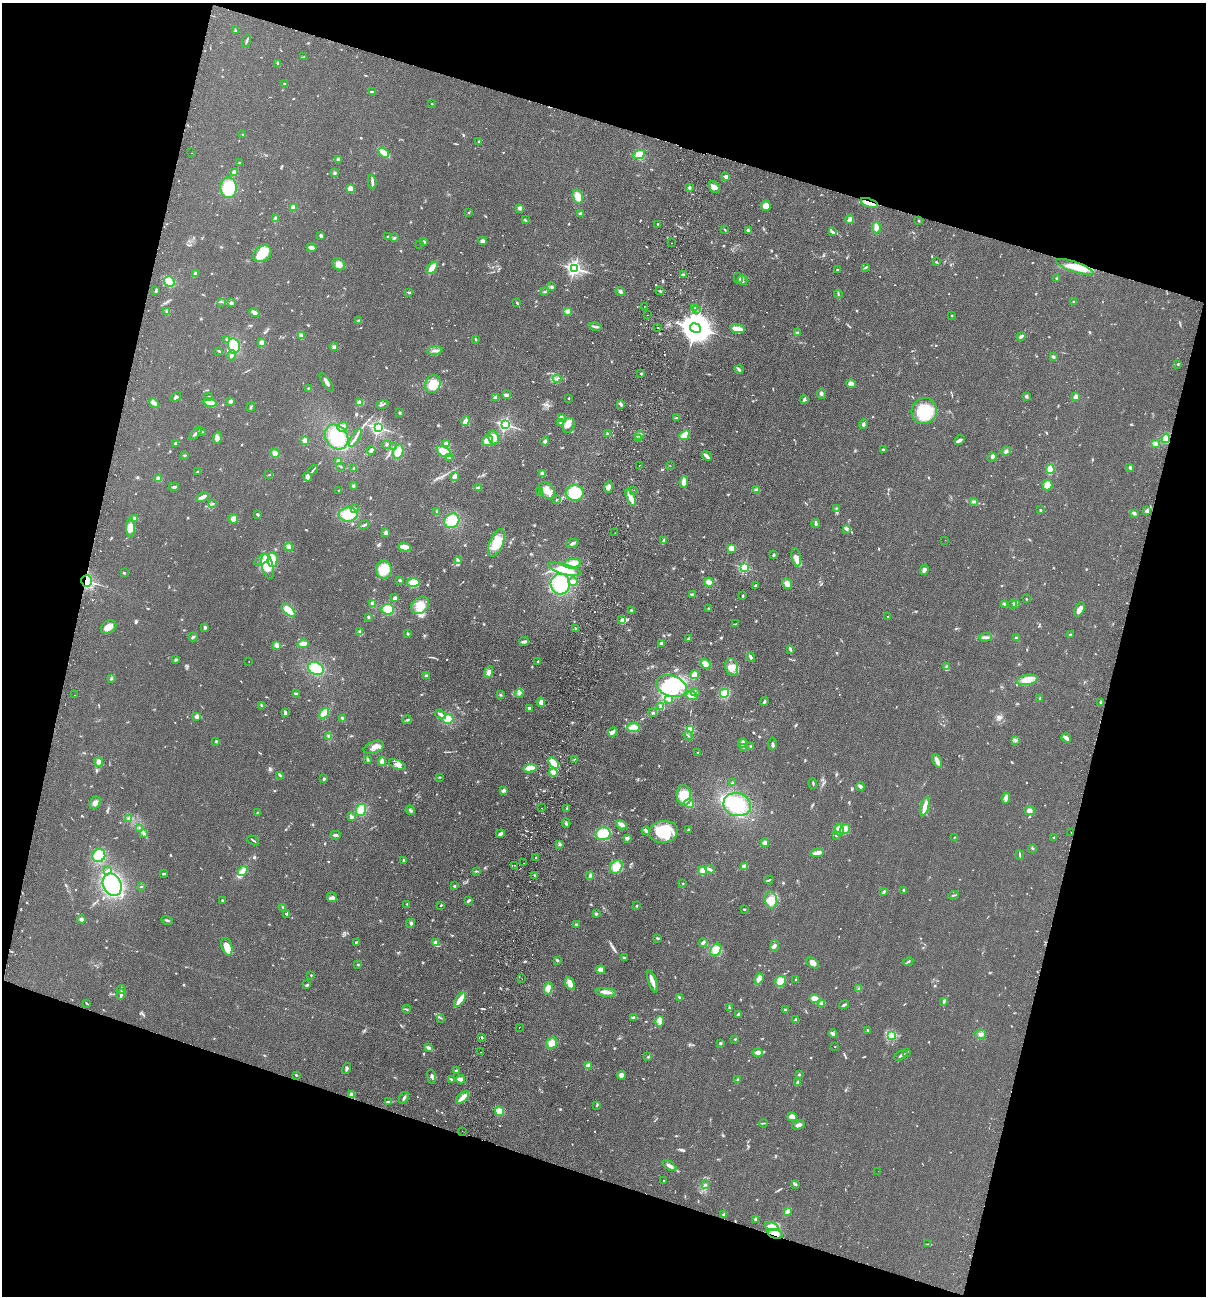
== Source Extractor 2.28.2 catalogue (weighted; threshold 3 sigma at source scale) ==
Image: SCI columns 310-5122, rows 19-5193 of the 5308 x 5212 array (HDU 1 of 3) = the unmasked area's bounding box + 8 px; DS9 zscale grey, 4 x 4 block average (1 PNG px = mean of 4 x 4 image px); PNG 1208 x 1298 px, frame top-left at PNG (2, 3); each listed source drawn as its Kron ellipse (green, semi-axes under 4 px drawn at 4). Shown black and unused: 34% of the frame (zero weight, under 2 of 3 exposures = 3% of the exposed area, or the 3 px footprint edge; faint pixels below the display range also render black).
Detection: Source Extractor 2.28.2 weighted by HDU 2 'WHT'. Background 0.0596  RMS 0.0088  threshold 0.0398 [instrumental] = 3 sigma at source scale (4.5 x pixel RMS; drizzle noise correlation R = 1.50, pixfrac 1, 0.05/0.05 arcsec/px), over >= 5 px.
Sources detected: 1082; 7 too faint to see at this stretch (4 x 4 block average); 7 inside a brighter object's white glare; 37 cosmic-ray / hot-pixel residue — neither listed nor drawn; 13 coinciding with a brighter row at this scale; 61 inside a brighter listed object's ellipse — not listed separately; of the other 957, all 500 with FLUX_AUTO >= 4.1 (the completeness limit of this list) listed and drawn (457 fainter detections not listed), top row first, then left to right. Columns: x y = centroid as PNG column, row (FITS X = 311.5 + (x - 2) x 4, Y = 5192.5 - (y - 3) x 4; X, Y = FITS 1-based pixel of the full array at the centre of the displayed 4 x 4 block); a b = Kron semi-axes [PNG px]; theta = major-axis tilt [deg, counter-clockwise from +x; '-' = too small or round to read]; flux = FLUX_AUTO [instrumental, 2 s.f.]
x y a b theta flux
235 31 3 3 - 6.1
247 41 6 2 74 8.7
304 57 3 2 - 6.3
278 63 3 2 - 10
285 84 2 2 - 5.5
373 92 3 2 - 4.4
432 104 2 2 - 4.9
243 134 2 2 - 6.4
479 141 2 2 - 5.4
191 153 2 2 - 11
384 153 6 3 -35 57
639 154 6 4 25 46
338 159 4 3 - 13
240 163 3 2 - 8.1
234 172 4 3 - 19
334 173 3 3 - 6.8
726 177 2 2 - 79
372 182 7 3 -82 14
714 187 6 4 -53 23
229 188 10 8 -86 160
689 188 2 2 - 52
350 189 4 3 - 41
578 197 7 5 -75 53
869 203 9 3 -22 37
766 206 5 5 - 49
293 207 2 2 - 190
520 208 3 3 - 13
468 212 3 2 - 4.4
581 214 3 2 - 22
275 218 4 3 - 12
850 219 5 2 - 26
525 220 3 2 - 6.5
918 221 2 2 - 9.7
658 224 2 2 - 10
876 228 5 3 - 43
725 230 3 2 - 4.1
748 230 3 2 - 9.1
833 232 4 3 - 7.8
321 236 4 3 - 10
388 237 3 2 - 7.1
394 238 3 2 - 8.5
482 241 4 3 - 17
424 242 3 2 - 8.8
672 243 2 2 - 5.3
419 244 2 2 - 9.5
311 248 5 3 - 22
262 254 10 7 35 120
936 262 3 2 - 5.1
339 264 7 5 -47 33
866 267 2 2 - 4.7
1075 267 20 5 -18 100
432 268 7 4 48 49
574 268 2 2 - 1700
837 270 2 2 - 4.6
195 274 4 3 - 11
684 274 4 2 - 11
738 278 5 2 - 6.4
1057 278 2 2 - 8.4
743 280 5 4 - 18
169 282 5 4 - 110
551 287 2 2 - 44
156 290 4 2 - 6.1
620 291 4 3 - 13
660 291 4 2 - 6.9
409 292 3 2 - 6.9
545 292 3 2 - 4.6
838 294 4 2 - 6
222 302 3 2 - 4.8
1074 302 3 2 - 6.9
231 303 3 3 - 9.4
517 303 4 2 - 5.7
644 306 2 2 - 4.5
694 307 4 2 - 11
696 310 3 2 - 6.3
167 311 2 2 - 60
567 312 4 3 - 10
254 313 5 2 - 21
647 315 2 2 - 4.4
952 316 2 2 - 4.1
359 321 3 2 - 12
595 327 6 2 -12 14
658 328 2 2 - 20
695 328 5 4 - 11000
737 329 7 3 -12 68
797 333 3 2 - 7.4
301 336 4 3 - 17
1021 336 5 3 - 12
476 339 3 2 - 4.1
227 340 3 3 - 7.7
262 342 3 3 - 15
234 346 8 6 -77 83
334 347 4 3 - 14
219 351 3 2 - 6.8
435 351 8 3 5 17
232 355 5 3 - 13
1053 357 3 3 - 8.9
1178 364 2 2 - 9.5
739 369 4 3 - 8.6
641 373 2 2 - 9.9
557 379 4 2 - 6.5
327 382 11 2 -58 20
433 384 9 7 63 100
851 384 5 3 - 29
309 389 3 2 - 4.8
822 394 5 3 - 9.5
506 395 4 3 - 13
1027 396 2 2 - 29
176 397 6 3 35 11
208 397 4 3 - 7
1076 397 2 2 - 140
495 398 4 3 - 13
569 398 2 2 - 4.2
804 399 4 3 - 10
230 401 3 2 - 15
210 402 7 3 -14 47
154 403 5 3 - 26
360 403 4 3 - 34
621 404 4 3 - 10
382 405 6 2 20 8.9
251 407 5 2 - 6.5
924 411 13 12 - 230
399 413 3 2 - 7.2
561 417 3 3 - 12
677 418 4 2 - 7.7
465 421 4 3 - 34
561 422 3 3 - 16
864 424 5 3 - 10
505 425 2 2 - 1200
569 425 7 6 - 24
342 427 5 5 - 26
378 428 2 2 - 1400
201 431 4 2 - 6.6
196 433 8 2 50 12
608 434 3 3 - 8.1
640 435 5 3 - 17
684 435 5 3 - 75
336 437 13 10 -51 200
217 438 6 3 75 16
355 438 10 2 60 18
493 438 7 5 -75 53
1166 438 4 4 - 47
638 439 3 2 - 6.1
305 440 2 2 - 170
960 440 5 3 - 19
488 441 5 5 - 36
545 441 4 3 - 9.7
175 443 2 2 - 33
386 444 3 2 - 6.5
446 444 4 3 - 19
1155 444 4 3 - 26
393 447 2 2 - 4.9
884 449 3 2 - 4.8
371 450 4 2 - 21
1006 451 5 3 - 13
398 452 7 5 77 65
444 452 8 4 -27 77
275 454 5 3 - 34
185 455 3 2 - 5.8
707 456 5 2 - 23
992 457 5 3 - 11
449 458 3 2 - 4.1
338 462 4 2 - 25
640 465 2 2 - 6.5
670 466 2 2 - 4.4
341 467 3 2 - 6.1
354 468 2 2 - 5.7
1130 468 4 2 - 10
1050 469 5 3 - 100
313 470 5 2 - 7.5
198 471 3 2 - 6.1
542 474 3 3 - 18
269 475 4 2 - 4.1
307 477 5 3 - 17
455 477 4 3 - 25
159 479 4 3 - 23
684 482 6 3 82 31
1047 485 5 5 - 42
353 486 3 2 - 6.5
174 487 5 2 - 9.4
608 487 6 4 73 25
478 488 4 2 - 5.4
339 490 2 2 - 4.4
634 490 2 2 - 6
756 490 4 3 - 13
547 491 9 7 -52 49
540 492 3 2 - 5.2
575 493 9 7 -2 200
202 497 6 2 24 36
631 497 9 2 -67 73
556 500 2 2 - 4.5
974 502 3 2 - 5.8
213 504 3 2 - 5
837 508 3 2 - 4.3
354 509 3 2 - 5.9
1040 510 2 2 - 8.8
1147 511 2 2 - 68
437 512 3 2 - 6.6
1134 513 3 2 - 14
257 514 3 2 - 9.1
348 515 9 7 4 110
135 518 3 3 - 17
233 519 5 4 - 26
452 521 8 6 42 130
816 524 4 2 - 16
364 525 5 2 - 12
130 528 9 4 -89 45
846 529 4 3 - 11
386 533 3 3 - 14
615 533 2 2 - 8.5
945 540 2 2 - 6
664 541 4 3 - 9.9
496 543 14 7 67 110
572 543 6 3 21 11
289 547 4 4 - 26
405 547 6 3 -9 63
732 548 4 3 - 47
774 555 3 2 - 7.6
796 557 9 4 -80 31
261 560 8 3 30 22
273 560 7 5 89 59
458 560 3 2 - 6.2
572 564 8 4 11 69
268 566 13 5 -76 78
744 568 2 2 - 660
384 570 9 7 -87 82
565 570 17 5 -15 130
924 570 5 3 - 12
124 573 3 2 - 5.3
400 580 2 2 - 36
86 581 5 5 - 120
413 582 6 4 -4 44
573 582 4 3 - 19
709 582 5 3 - 31
560 584 10 9 - 190
787 584 5 5 - 31
756 585 3 2 - 7.8
692 595 3 2 - 16
743 596 3 2 - 8.9
395 598 3 2 - 17
1026 599 2 2 - 7.9
1015 603 2 2 - 4.7
372 604 4 3 - 22
1005 604 4 3 - 13
1012 604 5 2 - 6.5
420 605 10 7 41 63
388 609 6 5 - 76
708 609 2 2 - 7.8
1079 609 7 4 64 37
288 610 8 4 -44 72
631 610 3 2 - 5.7
887 616 2 2 - 6.9
368 617 3 3 - 5.7
622 620 4 3 - 13
736 624 4 2 - 5.1
109 627 8 6 28 41
205 627 4 3 - 8.7
576 629 3 2 - 9.9
359 631 3 3 - 6.5
408 634 2 2 - 6.8
1070 634 2 2 - 18
193 637 4 2 - 8.5
986 637 6 3 3 14
689 638 2 2 - 5.6
1016 638 3 2 - 5.3
524 641 5 2 - 15
661 643 3 3 - 12
303 644 5 2 - 46
277 645 4 3 - 21
790 649 4 2 - 10
750 657 5 2 - 12
176 659 2 2 - 4.2
538 661 2 2 - 6.4
249 662 2 2 - 4.3
706 664 5 3 - 40
732 667 9 6 -74 45
947 667 4 2 - 9.7
316 669 8 6 -28 120
489 672 6 4 66 18
695 675 4 4 - 43
426 676 4 3 - 7.8
111 679 3 2 - 4.9
1027 680 11 5 10 54
671 686 16 10 -19 160
695 692 4 2 - 9.7
724 693 4 4 - 92
296 694 4 2 - 14
519 694 4 3 - 11
75 695 2 2 - 5.1
500 695 3 2 - 5.5
692 696 6 4 -21 35
668 699 3 3 - 11
1040 699 3 2 - 5.5
541 702 5 3 - 27
764 702 4 2 - 7.3
1101 702 3 2 - 6.6
262 705 4 2 - 8.2
661 707 3 3 - 8.1
529 708 3 3 - 14
285 713 4 3 - 8.9
324 713 6 3 53 79
653 713 4 2 - 5.6
441 714 6 2 -34 22
196 716 2 2 - 91
343 718 4 2 - 12
448 719 5 5 - 60
407 720 4 2 - 7.1
633 728 6 4 7 48
690 729 2 2 - 380
613 732 5 3 - 17
329 736 4 2 - 7
688 736 5 2 - 5.8
1066 738 5 2 - 30
1015 740 4 2 - 6.1
216 742 3 2 - 6.8
743 743 5 2 - 37
772 744 6 2 88 12
751 746 3 2 - 4.9
374 747 11 5 19 36
743 747 3 2 - 7.3
698 753 2 2 - 6.6
367 759 3 2 - 8.1
575 759 2 2 - 7.1
382 761 4 3 - 31
937 761 7 3 -64 31
99 762 4 3 - 33
553 763 6 4 -48 55
398 765 9 3 -23 23
530 768 6 4 9 51
553 772 4 3 - 27
280 775 4 2 - 9.4
439 777 2 2 - 5.6
324 779 3 3 - 6.2
732 783 2 2 - 8.3
813 783 5 2 - 5.7
861 786 4 3 - 17
503 790 3 3 - 15
684 795 10 7 -85 100
1006 798 5 3 - 32
95 803 6 5 - 30
689 804 5 3 - 32
737 805 14 11 -18 210
925 807 10 2 76 65
542 808 2 2 - 4.6
566 809 3 2 - 4.2
361 810 6 5 - 76
410 810 5 3 - 8.9
1030 810 5 4 - 16
257 813 4 2 - 4.7
351 817 4 3 - 15
129 818 2 2 - 4.3
566 823 4 2 - 7.6
621 825 6 3 -31 29
140 828 2 2 - 4.2
845 829 5 4 - 40
688 830 3 2 - 9.3
839 830 6 4 -83 35
646 831 4 3 - 13
664 832 14 11 9 220
1071 832 2 2 - 5.1
144 833 4 2 - 8.4
500 834 4 2 - 23
603 834 7 6 - 120
335 835 5 2 - 9.4
836 835 2 2 - 9.5
1054 837 2 2 - 14
627 838 2 2 - 24
954 838 3 2 - 4.2
253 840 6 2 -29 5.4
765 843 4 4 - 23
560 844 3 2 - 6.1
1032 848 3 2 - 5.3
817 853 6 3 10 37
99 855 7 6 - 140
1020 855 5 2 - 9.3
536 857 2 2 - 4.8
404 860 3 2 - 4.4
524 863 2 2 - 6.1
514 865 2 2 - 4.8
616 867 7 5 57 70
744 867 4 3 - 24
710 869 4 3 - 12
108 870 3 2 - 6.4
243 871 5 3 - 49
476 871 3 2 - 4.7
703 871 4 3 - 36
163 874 3 2 - 5.4
534 875 2 2 - 4.7
590 876 4 3 - 9.8
769 880 4 2 - 4.7
683 883 2 2 - 4.4
112 885 11 9 -64 650
454 886 2 2 - 30
141 887 2 2 - 4.6
904 890 2 2 - 7.4
884 892 4 2 - 8.6
954 895 5 2 - 7.4
332 897 5 5 - 15
771 900 8 6 -79 44
223 901 3 2 - 4.7
468 901 4 2 - 9.1
407 904 2 2 - 5.3
441 905 2 2 - 7.4
637 906 2 2 - 8.1
283 907 3 2 - 4.5
744 909 3 2 - 5
287 914 3 3 - 5.6
596 914 3 3 - 7.9
81 919 4 3 - 11
167 920 6 2 -21 8.1
411 923 4 3 - 15
577 924 3 2 - 8.4
658 938 4 2 - 6.6
356 942 2 2 - 4.5
435 943 2 2 - 100
703 943 4 2 - 15
775 945 6 4 82 17
227 947 9 5 -74 68
716 950 7 5 55 54
624 958 2 2 - 9.6
557 960 4 2 - 5.7
908 962 5 2 - 6
813 963 7 4 -34 25
358 965 2 2 - 6.4
600 970 4 3 - 21
311 975 2 2 - 4.9
522 979 2 2 - 4.3
759 979 5 2 - 62
796 980 2 2 - 4.9
780 981 5 5 - 63
653 982 11 3 -71 32
570 984 7 4 -64 48
307 985 3 2 - 11
548 988 6 4 77 38
859 988 3 2 - 8.2
121 989 4 3 - 9.1
606 992 10 3 -5 23
121 995 5 3 - 11
679 997 4 2 - 6.7
460 999 8 3 55 61
815 999 5 4 - 37
944 1002 4 2 - 12
86 1003 4 2 - 4.3
822 1004 2 2 - 100
844 1005 5 2 - 9.2
729 1008 4 2 - 6.4
407 1009 4 2 - 6.4
786 1010 3 2 - 9.1
738 1014 4 2 - 8
633 1017 4 2 - 10
441 1018 4 2 - 4.4
795 1020 4 2 - 9.1
660 1021 5 4 - 22
519 1027 2 2 - 6.6
868 1031 3 2 - 6.5
833 1034 4 2 - 22
981 1034 5 5 - 22
891 1035 4 3 - 15
482 1037 2 2 - 4.2
735 1039 3 2 - 4.4
552 1043 6 5 - 39
720 1043 3 2 - 7.1
835 1047 2 2 - 5.4
428 1048 3 2 - 19
480 1052 2 2 - 5.6
758 1052 5 3 - 24
907 1053 3 2 - 4.6
901 1055 7 2 31 12
648 1057 2 2 - 4.7
588 1066 2 2 - 150
347 1068 6 3 73 12
456 1070 2 2 - 7.7
296 1075 2 2 - 5.6
621 1075 4 4 - 31
799 1075 2 2 - 30
431 1076 7 3 -78 12
451 1079 3 2 - 7.8
461 1079 4 3 - 44
738 1080 3 3 - 7.6
797 1082 4 2 - 7.7
351 1095 4 3 - 20
463 1097 8 3 40 61
404 1098 6 2 60 11
388 1102 4 2 - 7.5
597 1105 4 2 - 7.2
499 1111 5 4 - 62
792 1117 5 4 - 21
763 1123 4 2 - 4.6
798 1125 6 3 21 20
462 1131 2 2 - 8.5
669 1166 8 3 -33 20
878 1171 2 2 - 4.1
664 1180 2 2 - 4.9
795 1184 3 2 - 11
705 1185 3 2 - 6.2
787 1212 4 3 - 20
724 1215 3 2 - 14
756 1219 3 3 - 22
772 1226 7 3 -11 56
775 1234 8 4 -17 36
928 1244 3 2 - 4.4
Overlapping masked pixels (flux is a lower limit): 4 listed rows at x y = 869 203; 1075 267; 86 581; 775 1234
Diffuse or blended objects may show on this block-average render without a row.